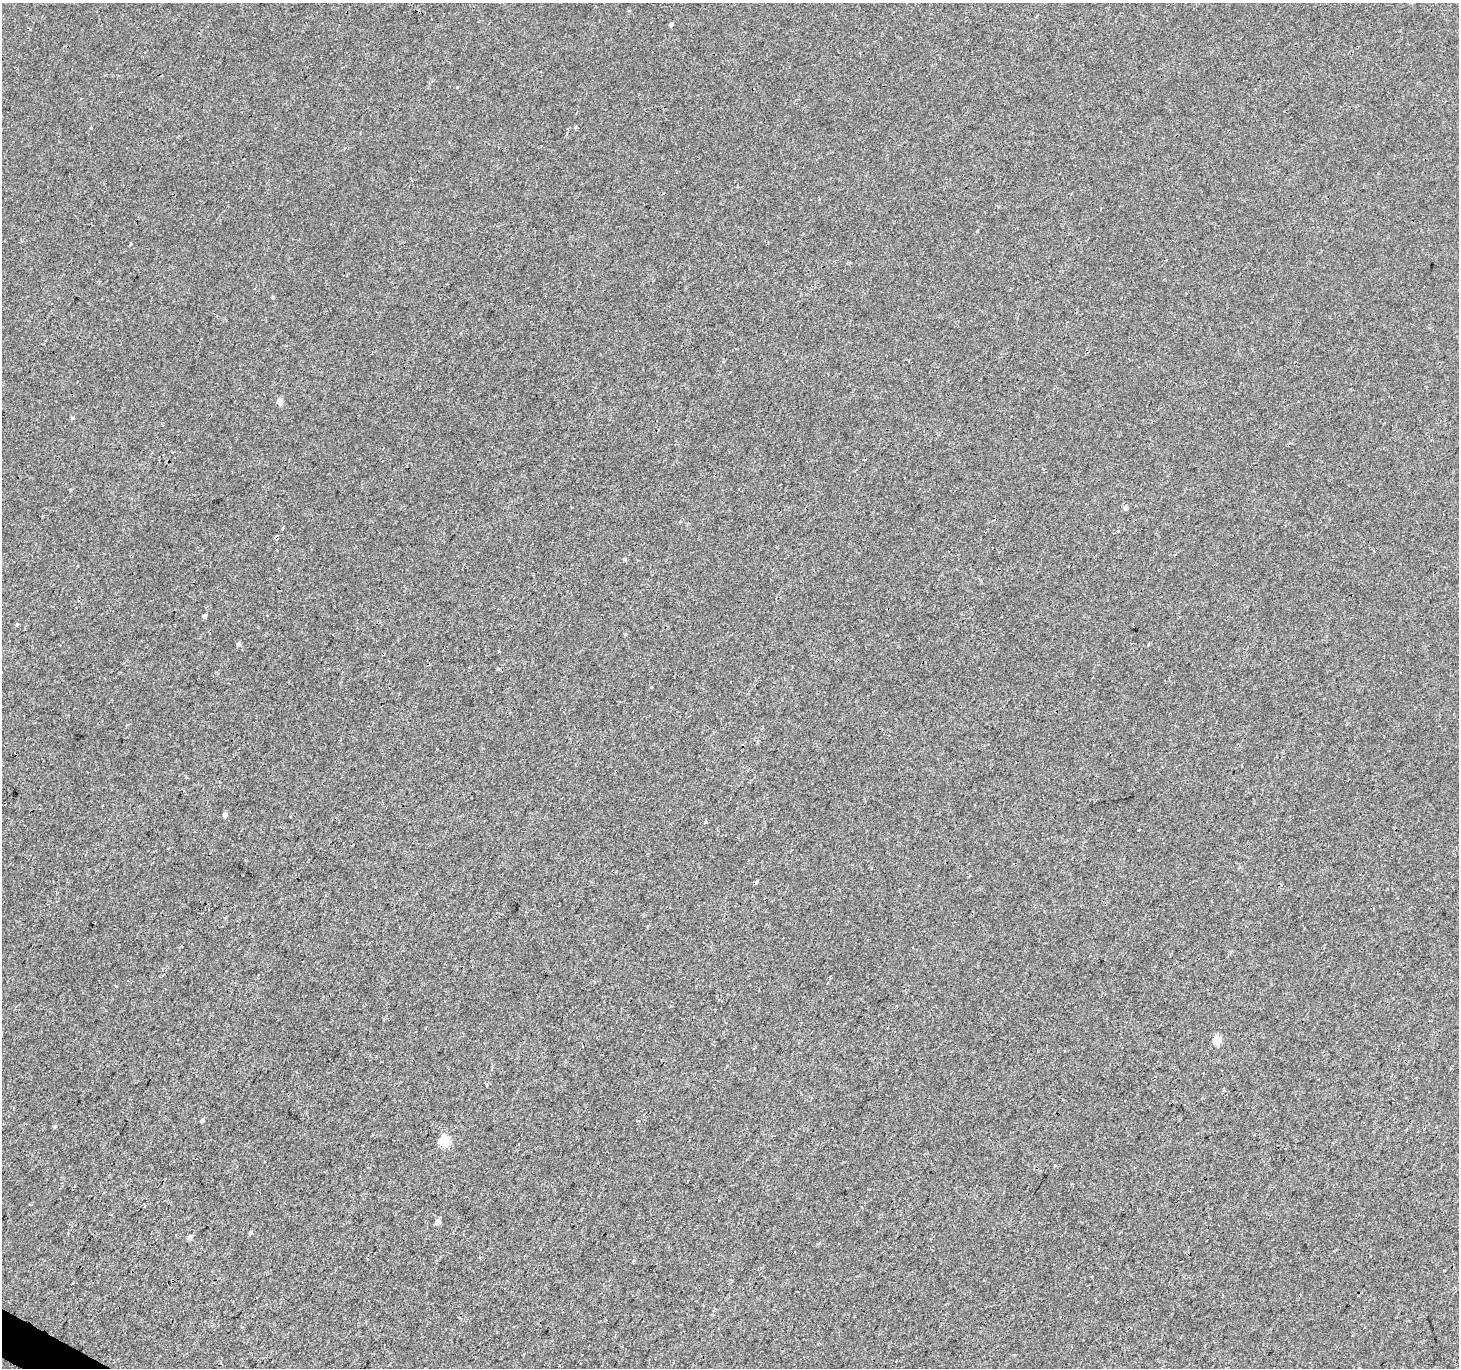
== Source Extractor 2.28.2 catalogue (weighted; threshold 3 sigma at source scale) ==
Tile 7 of 4 x 4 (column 3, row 2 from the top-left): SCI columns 2917-4373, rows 2928-4293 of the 5840 x 5921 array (HDU 1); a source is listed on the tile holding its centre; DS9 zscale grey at full resolution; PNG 1461 x 1370 px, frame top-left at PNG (2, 3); no overlay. Shown black and unused: <1% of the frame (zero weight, under 3 of 4 exposures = <1% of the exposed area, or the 3 px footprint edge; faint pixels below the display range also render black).
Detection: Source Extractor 2.28.2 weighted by HDU 2 'WHT'; one run over the whole footprint, this tile lists its part. Background 4.50e-04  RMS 0.0016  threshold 0.00725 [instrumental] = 3 sigma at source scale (4.5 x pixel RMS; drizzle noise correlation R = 1.50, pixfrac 1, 0.0396/0.0396 arcsec/px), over >= 5 px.
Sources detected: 22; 1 cosmic-ray / hot-pixel residue — not listed; the other 21 listed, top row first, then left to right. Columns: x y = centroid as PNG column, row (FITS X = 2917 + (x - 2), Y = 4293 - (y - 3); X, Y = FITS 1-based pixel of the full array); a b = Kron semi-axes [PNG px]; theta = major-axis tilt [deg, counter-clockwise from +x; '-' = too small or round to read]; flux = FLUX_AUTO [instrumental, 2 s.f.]
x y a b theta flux
671 24 5 4 - 0.38
576 127 4 4 - 0.22
272 297 4 4 - 0.19
280 402 5 4 - 1.8
72 418 4 4 - 0.18
1126 508 5 4 - 0.65
624 559 5 4 - 0.18
205 616 4 4 - 0.37
17 624 5 4 - 0.18
625 634 4 4 - 0.14
238 644 5 4 - 0.41
651 687 4 3 - 0.12
225 815 5 5 - 0.57
1217 1040 5 5 - 5.4
202 1120 5 4 - 0.26
1424 1129 3 3 - 0.15
444 1141 5 5 - 9.3
438 1222 5 4 - 1.1
250 1233 6 4 58 0.27
190 1237 6 5 - 0.54
173 1280 4 3 - 0.48
Overlapping masked pixels (flux is a lower limit): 1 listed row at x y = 173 1280
Unlisted compact peaks at least as high as the median listed source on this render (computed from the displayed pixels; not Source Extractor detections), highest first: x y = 55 1126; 457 87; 705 822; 91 128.